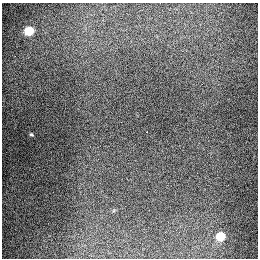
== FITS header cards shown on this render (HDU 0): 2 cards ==
NAXIS1  =                  256
NAXIS2  =                  256

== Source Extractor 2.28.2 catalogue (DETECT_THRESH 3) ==
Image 256 x 256 px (HDU 0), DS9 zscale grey, 1 PNG px = 1 image px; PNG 260 x 260 px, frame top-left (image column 1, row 256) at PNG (2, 3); no overlay
Background 1290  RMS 26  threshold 79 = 3 sigma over >= 5 px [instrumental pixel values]
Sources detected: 4; all 4 listed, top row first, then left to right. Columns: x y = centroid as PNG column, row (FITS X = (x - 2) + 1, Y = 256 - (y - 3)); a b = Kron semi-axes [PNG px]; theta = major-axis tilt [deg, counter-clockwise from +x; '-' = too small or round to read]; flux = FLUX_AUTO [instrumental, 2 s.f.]
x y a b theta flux
29 31 6 5 - 89000
147 132 2 2 - 8200
31 134 4 3 - 2300
220 236 6 5 - 72000